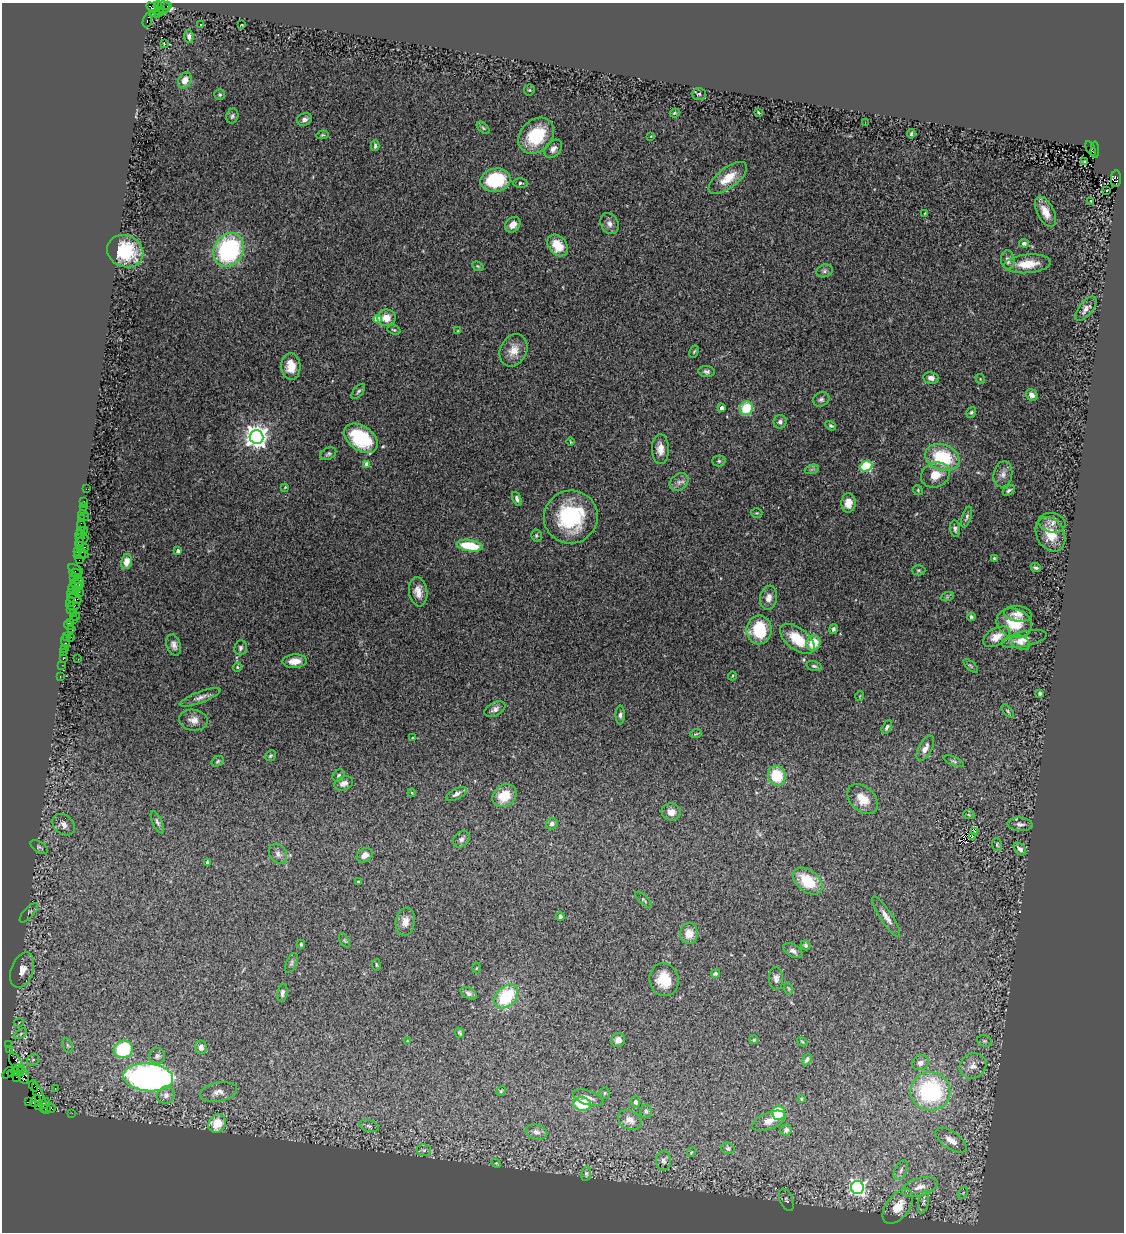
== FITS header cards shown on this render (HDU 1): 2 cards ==
NAXIS1  =                 1122
NAXIS2  =                 1230

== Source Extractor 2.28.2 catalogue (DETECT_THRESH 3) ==
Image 1122 x 1230 px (HDU 1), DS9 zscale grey, 1 PNG px = 1 image px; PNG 1126 x 1234 px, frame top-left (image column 1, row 1230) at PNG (2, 3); each listed source drawn as its Kron ellipse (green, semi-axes under 4 px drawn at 4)
Background 2.38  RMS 0.058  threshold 0.174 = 3 sigma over >= 5 px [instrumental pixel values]
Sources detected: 292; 1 with non-positive FLUX_AUTO (blend fragments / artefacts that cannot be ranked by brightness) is neither listed nor drawn; the other 291 listed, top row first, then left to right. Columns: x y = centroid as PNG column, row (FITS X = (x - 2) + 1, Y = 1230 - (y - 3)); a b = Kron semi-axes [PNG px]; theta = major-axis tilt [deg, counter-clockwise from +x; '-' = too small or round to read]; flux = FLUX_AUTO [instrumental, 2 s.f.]
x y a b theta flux
158 6 4 3 - 200
168 6 4 3 - 82
163 7 7 6 - 410
155 9 10 4 -31 1700
152 13 3 3 - 440
158 15 3 2 - 95
147 20 7 3 72 240
201 25 3 2 - 7.3
242 25 3 2 - 2.5
189 36 6 4 -82 13
164 44 3 3 - 39
185 80 8 6 61 40
529 90 5 5 - 5.4
699 94 7 5 0 6.4
220 95 5 5 - 5.9
758 112 4 2 - 3.5
674 113 5 3 - 4.4
232 116 7 6 - 9.1
304 119 8 6 24 15
865 123 2 2 - 9.7
483 128 7 4 -42 6.4
911 134 4 3 - 7.8
322 135 6 4 9 5.6
536 136 20 15 46 190
651 136 3 2 - 2.8
375 146 5 3 - 7
1090 148 8 3 -64 360
553 149 10 7 48 19
1095 150 8 3 89 860
1085 161 3 2 - 8.7
728 178 23 10 37 83
1116 179 8 5 85 1000
496 180 15 11 12 270
520 183 7 5 1 7.8
1107 191 3 2 - 4.6
1091 201 3 2 - 3.3
1045 212 16 8 -63 55
925 213 3 2 - 3.5
609 224 11 8 -62 21
513 225 8 7 - 30
1024 243 5 4 - 14
558 246 12 9 -49 89
229 250 17 14 61 550
125 251 18 15 -24 240
1008 260 9 7 -81 22
1028 264 23 9 5 94
478 266 6 4 -22 5.1
824 271 8 6 17 11
1086 309 15 6 50 24
386 318 9 8 - 44
377 319 4 4 - 110
394 330 7 4 -19 6.1
458 331 4 2 - 2.8
514 350 17 13 63 54
694 351 6 4 63 5.5
291 366 13 9 -86 55
706 371 8 5 -7 11
931 378 8 6 -10 18
980 379 5 4 - 4.4
358 391 9 4 51 7.7
1032 395 6 5 - 22
821 399 8 7 - 11
722 408 4 3 - 23
746 408 7 6 - 140
971 412 5 4 - 6.8
780 422 6 6 - 13
831 426 6 4 -31 6.6
256 437 7 7 - 3300
361 438 19 12 -35 260
571 442 4 2 - 3
660 449 15 8 -89 34
328 454 8 6 27 9.3
942 457 17 12 -21 230
719 461 6 5 - 7.3
367 464 4 4 - 41
866 466 6 5 - 330
812 469 7 4 18 7.9
1003 474 13 9 78 23
935 475 15 12 24 64
679 482 10 8 41 19
285 487 3 2 - 3
86 489 3 2 - 20
918 490 5 4 - 4.7
1009 490 7 4 34 8.7
517 499 7 4 -67 11
84 501 2 2 - 47
848 503 10 7 86 37
83 506 3 2 - 64
83 511 3 3 - 170
757 513 6 4 0 4.7
84 516 6 2 -43 43
571 517 27 26 - 340
967 517 11 4 72 9.4
82 519 2 2 - 21
1052 523 13 10 -10 25
81 525 5 3 - 200
955 529 8 5 -84 11
80 530 2 2 - 82
84 530 2 2 - 560
1051 534 18 14 -61 77
80 535 5 3 - 110
536 536 6 5 - 7.1
79 538 2 2 - 99
82 541 7 3 35 360
79 546 4 3 - 150
470 546 13 5 -9 160
85 547 3 2 - 290
178 551 4 3 - 22
77 552 3 3 - 140
84 554 4 2 - 190
80 555 6 3 1 170
994 558 3 3 - 4.1
79 560 2 2 - 77
126 562 8 5 76 27
1036 568 5 3 - 7.6
75 569 8 3 -25 220
918 570 7 5 0 6.6
75 573 6 3 -7 250
74 577 3 2 - 78
78 580 4 2 - 170
76 584 6 3 -10 390
79 584 6 3 -86 510
72 588 5 3 - 320
76 589 2 2 - 80
79 592 2 2 - 59
418 592 14 9 -82 38
73 594 5 4 - 270
947 597 7 4 19 5.8
769 598 12 8 81 28
74 599 7 4 -21 450
71 602 5 3 - 90
73 606 6 3 8 430
71 610 3 2 - 76
73 613 4 2 - 110
1018 614 14 8 -7 26
76 616 2 2 - 40
971 617 4 4 - 8.7
73 619 2 2 - 60
70 622 2 2 - 37
1014 623 18 14 -21 96
69 625 5 2 - 76
72 629 3 3 - 220
833 629 5 4 - 8.2
759 630 14 12 90 180
66 637 4 3 - 78
71 637 3 2 - 98
997 637 14 8 29 47
797 639 20 11 -38 100
1024 639 23 7 12 37
65 641 6 3 -84 260
813 643 8 7 - 76
1021 643 10 6 -27 19
174 645 11 7 -71 19
64 648 3 2 - 120
241 648 7 6 - 10
64 652 2 2 - 80
63 659 2 2 - 60
78 659 2 2 - 3
295 661 12 6 3 45
62 665 2 2 - 64
814 666 8 4 -15 7.9
971 666 9 4 -41 6.2
237 667 4 4 - 5
732 676 4 3 - 3.3
60 677 3 2 - 93
1040 693 3 3 - 6
860 696 5 3 - 3.1
200 697 21 5 20 23
495 709 11 6 27 17
1008 711 8 4 -50 6
620 715 9 4 89 10
193 720 14 10 -8 32
887 727 7 4 62 8
696 734 6 3 18 4.4
412 738 4 3 - 2.8
925 748 14 6 61 23
270 756 6 5 - 6.6
218 761 6 5 - 6.3
954 761 11 4 -24 8.4
339 776 7 5 48 8.9
777 776 10 8 -69 120
344 783 10 6 20 21
412 793 4 3 - 3
456 794 11 5 28 13
504 796 13 10 38 82
863 799 17 12 -44 64
671 812 10 8 -10 31
969 815 5 3 - 2.9
157 822 12 5 -66 11
552 824 6 5 - 14
1020 824 12 6 -5 17
63 825 12 9 -41 27
975 831 2 2 - 0.61
972 836 3 2 - 3.2
461 839 9 7 43 13
997 845 7 5 -71 6.7
39 847 9 5 -33 8.6
1020 849 7 5 -46 19
278 854 11 8 -55 17
365 855 8 6 35 21
207 862 3 3 - 4.4
808 881 17 11 -37 130
358 882 3 3 - 9.8
643 900 10 4 -45 6.2
29 913 12 5 48 12
560 916 5 4 - 7.5
886 917 24 6 -57 31
405 922 14 9 80 36
689 933 10 9 - 46
344 940 8 4 -59 5.8
301 944 4 3 - 4.5
805 945 5 4 - 6.5
793 951 10 6 -29 15
291 963 11 5 67 9.8
376 965 6 3 -81 4.3
476 968 5 3 - 3.7
22 970 18 11 70 45
715 973 5 4 - 10
776 978 11 7 -86 16
664 980 16 14 -74 100
789 989 6 4 -71 5.1
282 993 9 5 79 13
469 993 9 5 -30 13
506 996 14 9 45 210
19 1022 5 3 - 4.5
460 1033 5 3 - 6.2
20 1034 7 4 33 7
618 1040 7 6 - 23
754 1040 4 4 - 7.1
408 1041 4 4 - 3.5
984 1041 7 5 -19 9
802 1042 5 4 - 4.5
9 1045 2 2 - 27
68 1045 7 4 -69 7.7
201 1047 7 6 - 20
123 1049 9 8 - 260
9 1050 2 2 - 19
157 1056 8 7 - 12
33 1060 6 5 - 8.3
807 1060 6 4 57 12
920 1063 8 7 - 20
17 1064 12 5 -63 1300
973 1066 14 12 30 44
18 1069 4 3 - 1300
15 1071 4 3 - 1300
8 1073 7 3 50 190
12 1074 3 3 - 460
23 1075 9 5 -71 2000
17 1076 5 3 - 57
148 1077 25 14 -5 1600
34 1086 6 2 -70 58
55 1089 3 2 - 2.9
501 1091 5 4 - 4.4
930 1091 20 19 - 500
218 1092 18 9 10 34
605 1093 5 5 - 4.9
166 1095 9 8 - 23
40 1098 16 4 -66 1900
588 1098 16 7 -18 22
801 1099 4 3 - 4.6
35 1101 6 4 60 1800
29 1102 3 3 - 140
635 1102 5 5 - 11
45 1104 6 3 55 1100
582 1104 9 7 -7 130
39 1106 3 3 - 72
51 1108 4 3 - 150
46 1109 5 3 - 200
646 1111 6 5 - 8.3
72 1113 2 2 - 32
778 1113 7 6 - 150
630 1120 12 9 -29 29
769 1121 18 8 22 33
217 1123 9 8 - 100
369 1126 10 5 -15 13
786 1130 6 5 - 12
536 1132 11 7 -15 17
951 1140 18 8 -34 46
728 1148 7 5 -16 8.7
424 1150 7 6 - 10
691 1152 5 3 - 3.5
664 1161 10 7 -89 14
496 1163 5 4 - 3.9
901 1170 10 6 62 16
586 1174 7 5 81 7.9
920 1187 18 9 16 47
857 1188 6 6 - 1200
963 1193 6 4 57 4.8
786 1200 12 6 -68 11
923 1202 11 5 77 13
898 1206 20 11 52 77
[1 non-positive-flux detection neither listed nor drawn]